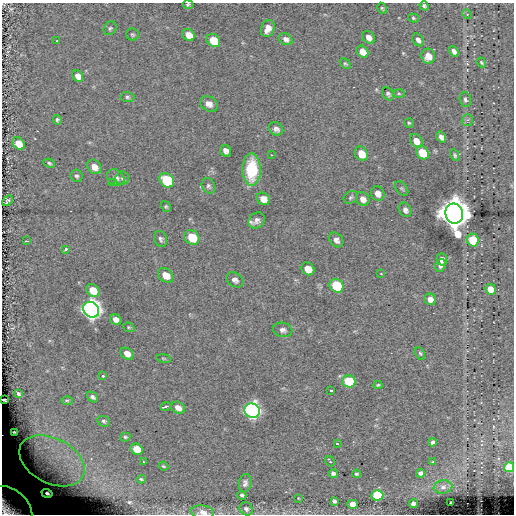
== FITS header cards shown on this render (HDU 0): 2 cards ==
NAXIS1  =                  512
NAXIS2  =                  512

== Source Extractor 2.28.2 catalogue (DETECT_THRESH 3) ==
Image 512 x 512 px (HDU 0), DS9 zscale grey, 1 PNG px = 1 image px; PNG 516 x 516 px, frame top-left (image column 1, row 512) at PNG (2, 3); each listed source drawn as its Kron ellipse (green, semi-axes under 4 px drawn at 4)
Background -0.639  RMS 6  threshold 18.1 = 3 sigma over >= 5 px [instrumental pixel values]
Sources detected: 119; all 119 listed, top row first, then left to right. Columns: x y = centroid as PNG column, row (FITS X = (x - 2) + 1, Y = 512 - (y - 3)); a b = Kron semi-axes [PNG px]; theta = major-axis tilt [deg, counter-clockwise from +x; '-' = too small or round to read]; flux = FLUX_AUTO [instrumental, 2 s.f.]
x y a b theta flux
188 5 5 4 - 7.1e+02
424 6 5 3 - 8.2e+02
382 8 5 4 - 5.0e+02
467 14 5 4 - 5.4e+02
413 18 5 4 - 6.4e+02
110 28 7 6 - 9.1e+02
268 28 9 6 67 3.4e+03
132 35 6 6 - 7.4e+02
189 35 7 5 -42 4.7e+03
368 37 7 5 -48 2.6e+03
286 39 7 5 -32 1.7e+03
213 40 7 6 - 9.6e+03
418 40 7 5 -53 1.7e+03
57 41 2 2 - 2.7e+02
454 51 5 4 - 1.8e+03
362 52 7 5 -49 4.4e+03
428 56 7 7 - 4.8e+03
481 63 5 4 - 5.6e+02
345 64 6 4 -45 5.9e+02
78 76 6 5 - 2.4e+03
399 93 5 3 - 4.8e+02
388 94 7 5 -56 8.7e+02
127 97 7 5 -3 8.2e+02
465 100 7 5 -74 1.0e+03
209 104 9 7 -30 2.5e+03
57 120 5 4 - 7.3e+02
467 120 6 5 - 8.6e+02
409 123 5 5 - 6.2e+02
276 129 7 6 - 1.5e+03
441 137 6 4 -53 1.8e+03
416 141 7 5 -55 4.2e+03
18 143 7 5 -43 5.7e+03
226 151 6 5 - 2.0e+03
422 153 7 5 -56 1.3e+04
361 154 8 6 -53 6.7e+03
271 155 2 2 - 2.6e+02
455 155 6 4 -61 6.5e+02
49 163 6 4 -24 6.9e+02
94 167 8 6 -46 3.3e+03
251 169 16 9 -89 2.0e+04
76 176 6 6 - 9.4e+02
116 178 9 7 -39 2.2e+03
122 178 7 6 - 1.0e+03
167 180 8 6 -42 2.4e+04
112 183 4 3 - 3.4e+02
208 186 8 6 -60 1.0e+03
402 188 8 5 -52 8.0e+02
378 193 7 6 - 2.6e+03
351 197 7 6 - 8.6e+02
263 199 7 5 -37 3.3e+03
363 199 7 6 - 2.3e+03
7 201 6 4 42 9.7e+02
166 207 5 4 - 5.9e+02
405 210 8 6 -62 1.7e+03
454 213 10 9 - 1.5e+06
256 220 9 7 40 1.9e+03
192 237 8 6 -42 1.2e+04
161 239 8 6 -67 1.1e+03
336 240 8 6 -49 1.9e+03
473 240 6 5 - 2.2e+04
26 241 3 2 - 8.6e+02
66 249 4 3 - 8.3e+02
442 259 6 5 - 2.3e+03
440 265 6 5 - 1.4e+03
308 269 7 6 - 4.9e+03
381 274 3 2 - 2.9e+02
166 275 8 6 -39 5.4e+03
235 280 9 7 -33 1.8e+03
336 286 7 6 - 2.3e+04
491 289 5 5 - 4.9e+03
93 290 7 5 -46 6.6e+03
430 299 6 5 - 2.4e+03
91 310 8 7 - 3.9e+05
116 320 6 5 - 2.9e+03
129 327 6 4 -20 5.6e+02
283 330 10 7 -11 1.6e+03
420 353 7 4 -62 5.7e+02
127 354 7 5 -36 3.1e+03
164 358 7 3 -9 4.9e+02
103 376 3 3 - 5.8e+02
349 381 6 6 - 2.3e+04
378 385 4 4 - 5.2e+02
331 391 3 3 - 9.5e+02
18 394 4 3 - 5.9e+02
92 397 6 4 -40 1.1e+03
4 400 4 2 - 5.6e+02
67 400 6 4 0 4.7e+02
165 406 5 3 - 1.3e+03
178 408 7 5 -28 3.2e+03
252 411 8 7 - 1.8e+05
104 421 6 5 - 8.1e+02
14 432 3 2 - 4.0e+02
125 437 5 4 - 6.2e+02
432 442 4 4 - 1.2e+03
337 444 3 2 - 4.3e+02
136 449 6 5 - 8.4e+03
52 461 35 22 -27 3.1e+04
330 461 6 3 -56 1.6e+03
143 462 3 2 - 3.3e+02
433 462 4 4 - 4.5e+02
163 466 5 3 - 4.9e+02
509 467 5 4 - 2.4e+04
333 473 5 4 - 1.3e+03
420 473 5 4 - 1.5e+03
357 474 4 3 - 6.1e+02
141 479 4 3 - 4.5e+02
245 483 9 6 82 1.3e+03
443 487 9 6 7 1.6e+03
47 493 5 4 - 1.6e+03
242 495 4 3 - 7.5e+02
377 495 6 5 - 2.5e+04
298 498 4 2 - 2.6e+02
334 501 4 4 - 9.1e+02
451 502 3 2 - 5.8e+02
352 504 5 4 - 5.1e+03
413 504 4 3 - 1.9e+03
10 507 25 17 -40 3.3e+04
246 509 7 6 - 9.1e+02
202 512 11 6 -7 2.9e+03
At the frame edge (FLAGS 8, measured only in part): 5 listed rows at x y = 188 5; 4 400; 509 467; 10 507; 202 512